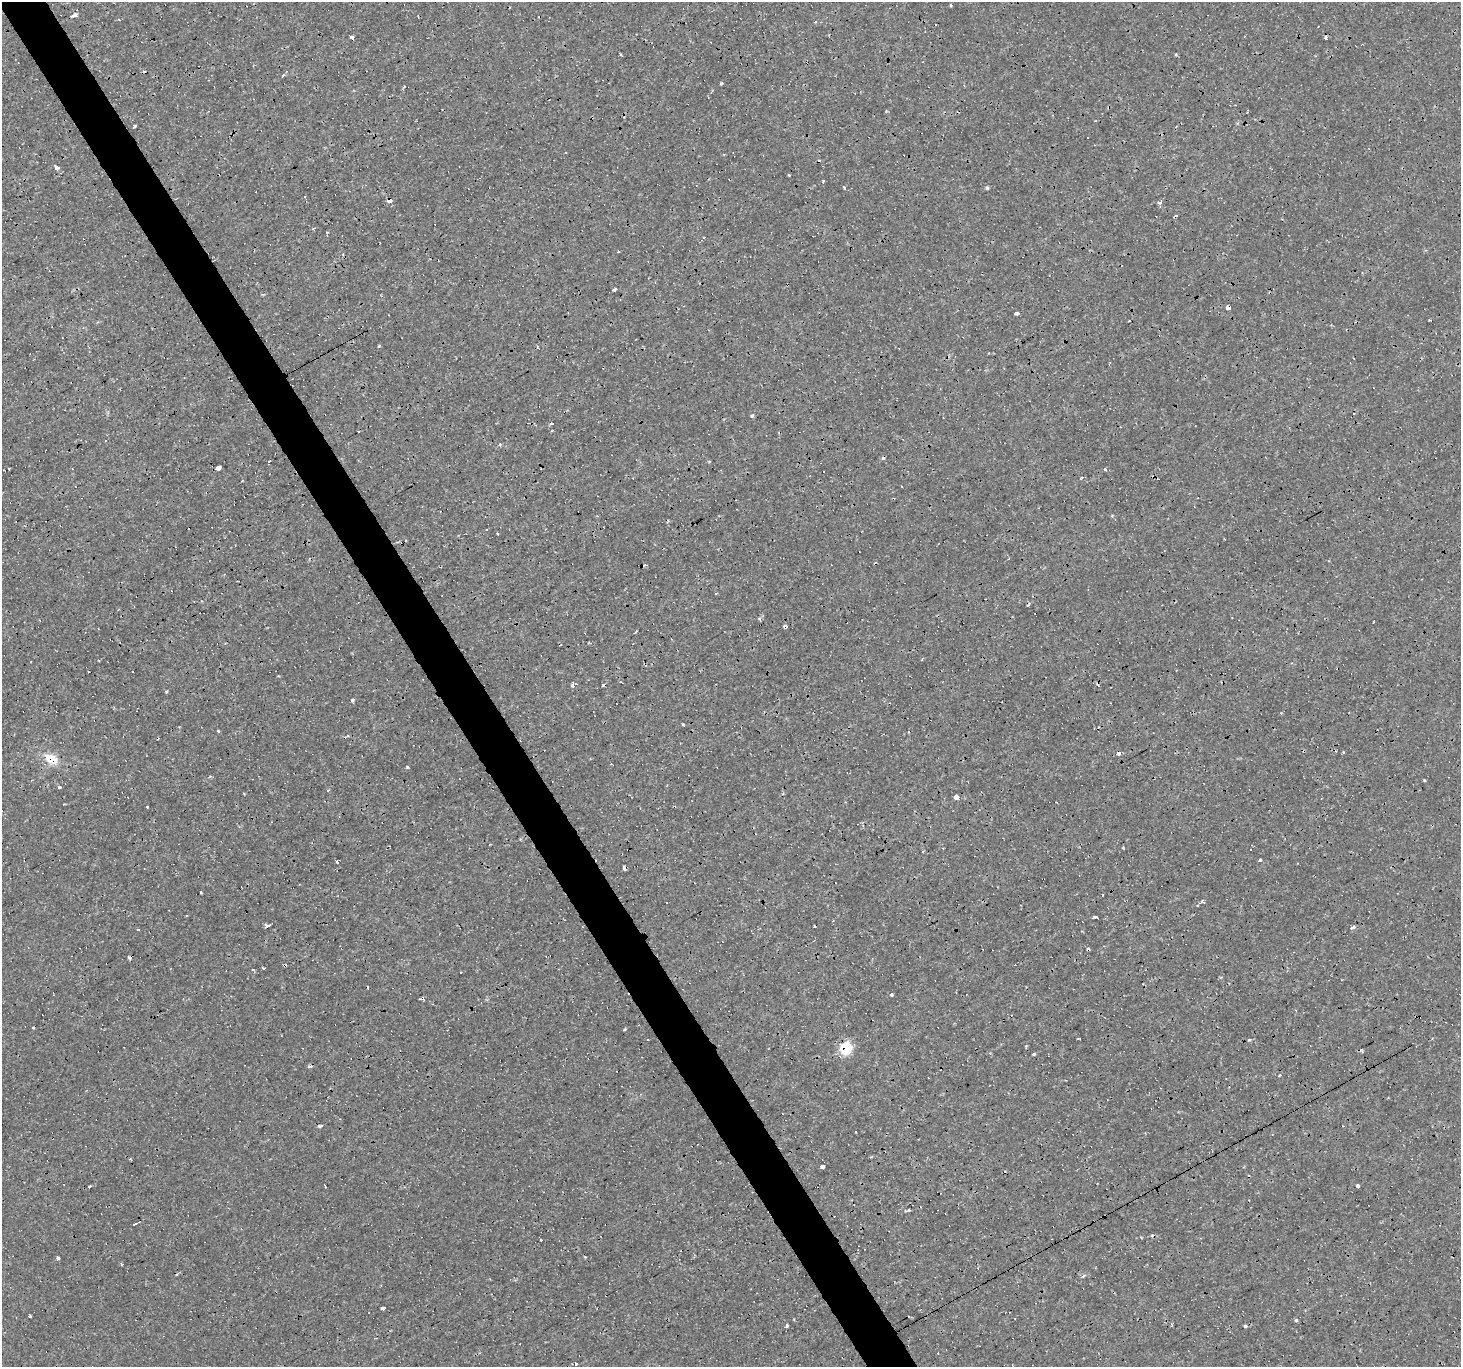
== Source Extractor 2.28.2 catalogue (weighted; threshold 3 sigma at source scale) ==
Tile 11 of 4 x 4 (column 3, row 3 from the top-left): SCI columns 2919-4377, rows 1472-2836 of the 5836 x 5734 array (HDU 1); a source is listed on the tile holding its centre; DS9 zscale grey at full resolution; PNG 1463 x 1369 px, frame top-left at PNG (2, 2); no overlay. Shown black and unused: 4% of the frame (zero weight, under 3 of 4 exposures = <1% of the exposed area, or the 3 px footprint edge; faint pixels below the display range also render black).
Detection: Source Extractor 2.28.2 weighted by HDU 2 'WHT'; one run over the whole footprint, this tile lists its part. Background 0.00119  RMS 9.0e-04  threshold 0.00407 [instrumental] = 3 sigma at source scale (4.5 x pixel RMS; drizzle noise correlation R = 1.50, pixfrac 1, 0.0396/0.0396 arcsec/px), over >= 5 px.
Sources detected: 127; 44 cosmic-ray / hot-pixel residue — not listed; the other 83 listed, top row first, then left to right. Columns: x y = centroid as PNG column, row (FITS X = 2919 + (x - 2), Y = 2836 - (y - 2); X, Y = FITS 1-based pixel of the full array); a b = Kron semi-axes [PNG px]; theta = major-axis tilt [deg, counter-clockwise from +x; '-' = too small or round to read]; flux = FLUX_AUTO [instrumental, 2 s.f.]
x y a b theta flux
951 5 4 3 - 0.11
74 15 5 3 - 3.6
119 20 3 2 - 0.1
815 22 4 3 - 0.078
351 37 4 3 - 0.49
1325 37 3 3 - 1.1
283 76 3 3 - 0.12
721 84 4 3 - 0.11
134 127 3 3 - 0.61
1088 138 3 3 - 0.5
56 168 4 4 - 2.3
789 175 3 2 - 0.13
823 182 3 3 - 0.77
844 188 3 3 - 0.71
987 188 4 4 - 0.12
389 201 4 4 - 2.1
1159 203 5 4 - 0.23
1175 217 4 3 - 0.5
313 229 4 3 - 0.12
614 289 4 3 - 1.3
1229 307 4 3 - 5.2
1017 313 3 3 - 1.7
379 346 4 3 - 0.14
989 353 3 2 - 0.1
752 416 4 4 - 0.18
551 424 3 3 - 0.33
500 444 3 3 - 0.29
269 461 4 3 - 0.27
9 468 3 3 - 0.18
219 468 4 3 - 1.6
1105 469 3 3 - 0.53
824 472 3 3 - 0.66
1081 479 3 3 - 0.35
486 530 3 2 - 0.15
497 534 3 3 - 0.27
716 593 3 3 - 0.17
760 619 6 4 -89 0.2
786 627 4 3 - 0.58
573 685 3 3 - 0.47
166 692 4 3 - 0.11
352 700 4 3 - 0.38
1344 752 3 3 - 0.6
1118 754 4 3 - 0.45
51 759 16 11 -30 1.6
407 767 3 3 - 0.14
1424 780 4 3 - 0.1
59 787 3 3 - 0.48
244 793 3 2 - 0.087
956 797 3 3 - 6.2
147 807 3 3 - 0.57
922 852 3 2 - 0.12
1260 860 3 3 - 0.67
337 862 4 3 - 0.17
625 868 3 3 - 2.2
201 893 3 3 - 0.35
1095 917 4 3 - 0.54
267 926 4 3 - 9.3
1353 927 5 3 - 0.69
129 957 3 3 - 2.7
264 968 3 3 - 1
253 969 4 2 - 0.1
891 995 4 3 - 0.42
625 1029 3 3 - 0.82
1079 1039 3 2 - 0.07
1249 1040 3 3 - 0.18
846 1048 6 6 - 8.4
1034 1054 3 3 - 0.28
404 1109 2 2 - 0.16
822 1167 4 3 - 1.1
324 1185 4 3 - 0.66
1357 1186 3 3 - 4.5
89 1187 3 3 - 1.5
908 1210 7 3 14 0.18
134 1224 4 3 - 0.7
585 1257 4 3 - 0.075
58 1258 3 3 - 0.82
121 1265 4 2 - 0.12
383 1308 3 3 - 2.3
30 1316 3 3 - 0.28
1296 1320 5 4 - 0.12
787 1326 4 3 - 0.86
1245 1326 4 3 - 0.23
576 1364 4 3 - 0.1
Overlapping masked pixels (flux is a lower limit): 10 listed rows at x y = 389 201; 1175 217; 1229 307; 786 627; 51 759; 625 868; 267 926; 129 957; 846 1048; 404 1109
Unlisted compact peaks at least as high as the median listed source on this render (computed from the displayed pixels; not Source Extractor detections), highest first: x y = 218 731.